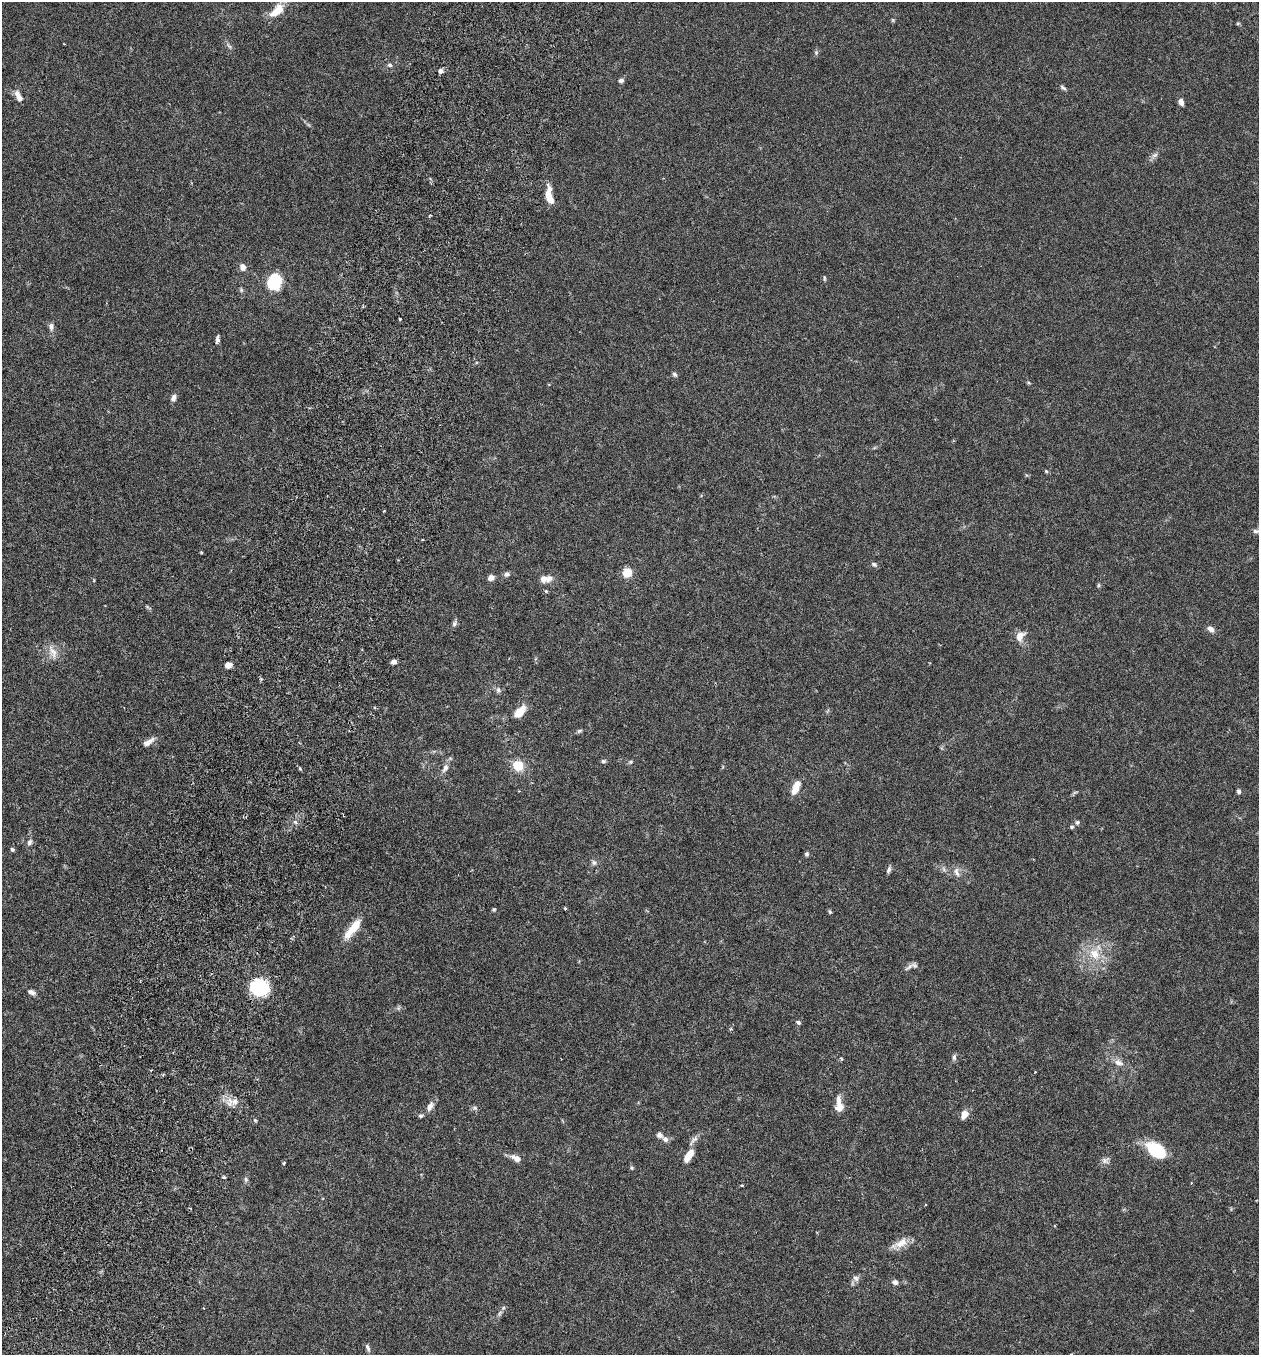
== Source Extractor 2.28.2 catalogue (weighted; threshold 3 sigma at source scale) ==
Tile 7 of 4 x 4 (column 3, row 2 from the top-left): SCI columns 2708-3964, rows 2734-4086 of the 5543 x 5465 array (HDU 1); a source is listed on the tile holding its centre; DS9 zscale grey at full resolution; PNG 1261 x 1357 px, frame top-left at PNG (2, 2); no overlay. Shown black and unused: <1% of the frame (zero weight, under 3 of 6 exposures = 3% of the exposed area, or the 3 px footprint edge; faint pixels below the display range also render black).
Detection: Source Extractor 2.28.2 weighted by HDU 2 'WHT'; one run over the whole footprint, this tile lists its part. Background 0.0173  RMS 0.0019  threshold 0.00795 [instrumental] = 3 sigma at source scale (4.09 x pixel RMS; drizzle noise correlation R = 1.36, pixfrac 0.8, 0.05/0.05 arcsec/px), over >= 5 px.
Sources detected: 99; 1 cosmic-ray / hot-pixel residue — not listed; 3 inside a brighter listed object's ellipse — not listed separately; the other 95 listed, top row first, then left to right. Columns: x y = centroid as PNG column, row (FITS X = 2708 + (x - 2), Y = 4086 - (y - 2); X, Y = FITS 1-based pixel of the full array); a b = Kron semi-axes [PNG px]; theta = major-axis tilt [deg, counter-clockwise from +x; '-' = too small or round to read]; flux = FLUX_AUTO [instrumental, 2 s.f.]
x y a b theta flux
277 11 23 11 44 3
1238 23 5 5 - 0.21
229 46 9 4 -48 0.42
816 53 7 5 -90 0.32
390 65 6 5 - 0.41
441 71 6 5 - 0.51
621 80 6 5 - 0.49
1063 88 9 4 -37 0.38
18 96 13 6 -65 1.5
1181 102 7 5 -72 0.9
1155 155 9 6 27 0.59
548 194 18 7 78 2.1
429 216 4 3 - 0.17
243 267 7 6 - 1
824 278 7 3 -80 0.25
274 282 10 8 64 16
241 290 7 5 -70 0.3
400 319 4 3 - 0.18
51 326 10 6 90 0.69
217 339 10 4 83 0.51
675 374 7 5 -45 0.39
1029 383 6 3 -19 0.2
173 398 8 6 67 0.79
1046 471 5 4 - 0.23
1256 531 11 5 1 0.54
423 540 2 2 - 0.21
201 552 5 3 - 0.17
874 564 7 5 -21 0.44
627 573 8 7 - 3.2
506 574 7 6 - 0.53
491 578 6 6 - 1
546 579 18 9 6 1.5
1098 585 6 4 89 0.23
148 607 11 3 -31 0.26
454 623 9 6 53 0.46
1210 629 9 6 -28 0.83
1020 636 15 10 57 1.6
53 652 22 9 -63 1.7
394 662 6 5 - 0.65
228 665 7 6 - 1.1
498 690 8 6 -66 0.53
520 712 17 8 47 2.7
579 731 8 5 20 0.33
148 742 17 6 33 1
603 761 6 5 - 0.31
631 762 6 5 - 0.29
518 766 11 9 -44 3.6
445 768 13 7 67 1
796 787 15 7 66 2.4
1239 791 6 5 - 0.42
1075 792 7 4 19 0.27
1077 822 6 6 - 0.35
1072 827 6 4 2 0.26
29 842 8 6 58 0.56
12 849 5 4 - 0.34
807 854 6 5 - 0.36
594 863 8 7 - 0.5
944 869 7 4 -71 0.36
889 870 10 5 67 0.45
956 872 14 7 -74 0.89
565 908 3 3 - 0.2
494 909 5 4 - 0.24
830 912 6 4 -70 0.24
353 928 29 9 52 3.8
1095 954 18 16 -56 4.3
909 967 17 5 37 0.71
259 987 13 11 -8 15
31 992 11 6 -23 0.68
798 1022 6 4 -30 0.36
954 1057 8 5 84 0.46
1118 1062 14 9 -20 1.3
1035 1072 3 2 - 0.13
235 1101 10 8 -1 1.2
839 1105 21 9 -87 2.1
430 1106 13 7 60 1.1
475 1108 8 6 -1 0.39
964 1114 10 7 61 1.5
421 1116 7 5 28 0.34
255 1120 5 4 - 0.23
665 1139 8 7 - 0.67
693 1140 20 5 49 0.85
1157 1150 16 9 -36 14
687 1157 11 7 66 1.7
516 1158 16 7 -26 1.1
1106 1160 11 9 26 0.75
284 1163 5 3 - 0.19
631 1168 5 5 - 0.26
223 1177 4 3 - 0.35
246 1179 7 5 -70 0.38
742 1185 4 3 - 0.16
900 1244 25 9 27 2.1
856 1278 9 8 - 0.73
895 1282 7 6 - 0.67
500 1313 10 4 60 0.47
368 1347 10 5 -67 0.51
Isophote crosses this tile's border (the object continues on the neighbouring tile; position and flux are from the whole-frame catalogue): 1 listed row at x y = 1256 531